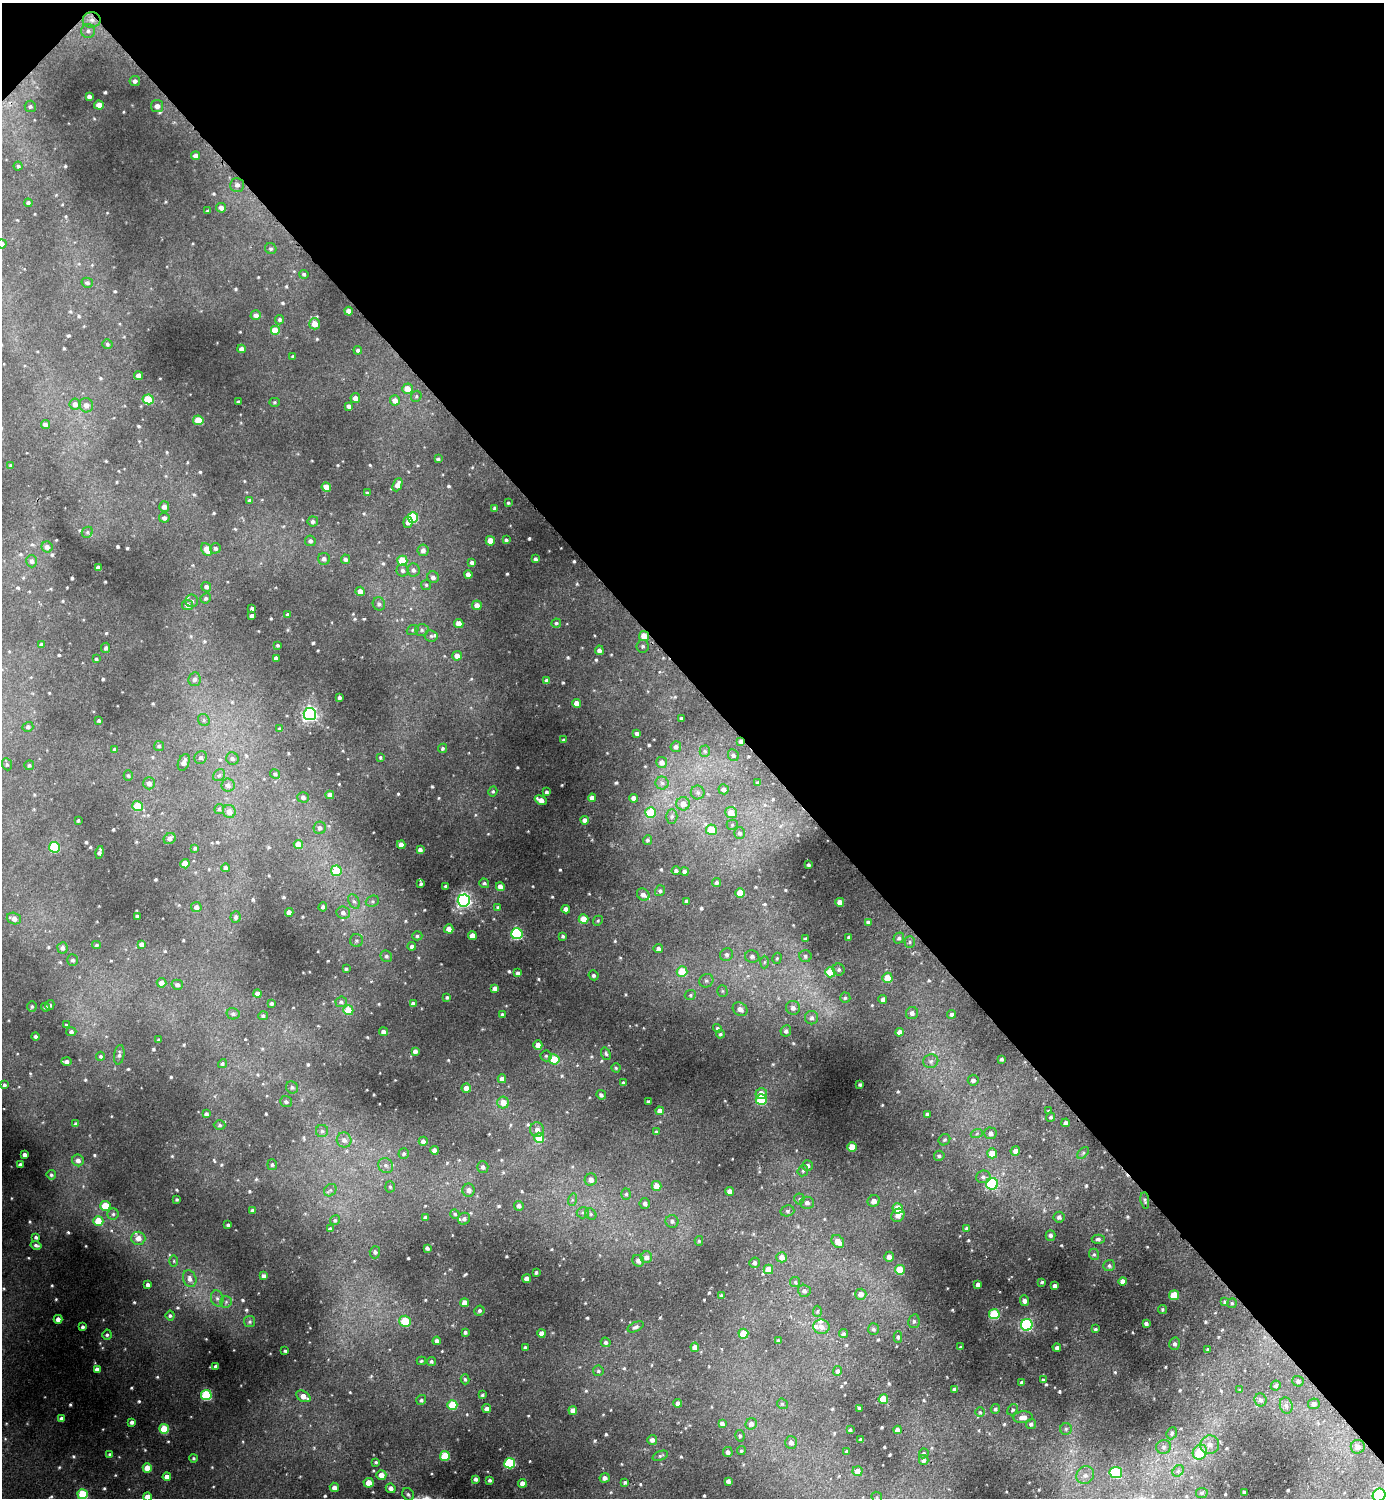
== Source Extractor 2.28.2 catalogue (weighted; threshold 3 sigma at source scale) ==
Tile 3 of 4 x 4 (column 3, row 1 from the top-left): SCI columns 2928-4309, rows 4496-5991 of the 5996 x 5997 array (HDU 1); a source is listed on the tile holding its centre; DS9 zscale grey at full resolution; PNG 1386 x 1500 px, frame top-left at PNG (2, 3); each listed source drawn as its Kron ellipse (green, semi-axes under 4 px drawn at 4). Shown black and unused: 46% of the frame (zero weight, under 2 of 3 exposures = <1% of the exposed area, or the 3 px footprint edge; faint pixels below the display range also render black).
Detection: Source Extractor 2.28.2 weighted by HDU 2 'WHT'; one run over the whole footprint, this tile lists its part. Background 0.0503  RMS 0.0059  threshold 0.0264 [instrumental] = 3 sigma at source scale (4.5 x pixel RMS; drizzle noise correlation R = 1.50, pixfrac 1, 0.05/0.05 arcsec/px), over >= 5 px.
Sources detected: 724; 4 inside a brighter listed object's ellipse — not listed separately; of the other 720, all 500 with FLUX_AUTO >= 0.808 (the completeness limit of this list) listed and drawn (220 fainter detections not listed), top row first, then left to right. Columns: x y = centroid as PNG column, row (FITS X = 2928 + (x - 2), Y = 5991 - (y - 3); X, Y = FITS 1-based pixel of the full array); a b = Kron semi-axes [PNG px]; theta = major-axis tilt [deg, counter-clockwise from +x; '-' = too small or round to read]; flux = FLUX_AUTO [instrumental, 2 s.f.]
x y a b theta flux
92 20 9 8 - 3.5
88 31 7 7 - 2
135 81 5 5 - 1.9
89 96 4 3 - 1.7
99 105 5 4 - 4.4
30 106 6 5 - 1.3
157 106 6 6 - 3.8
196 156 4 4 - 3.3
18 166 4 4 - 0.81
237 185 7 7 - 2.5
28 203 4 4 - 1.3
221 208 5 4 - 3.1
208 211 4 3 - 0.96
2 244 4 4 - 2
271 249 6 5 - 1.1
304 274 4 4 - 1.1
87 283 6 5 - 1.2
349 311 4 4 - 3.6
256 315 5 5 - 2.4
280 320 5 4 - 1.2
315 324 5 5 - 6
275 330 5 5 - 11
107 344 5 4 - 1.1
242 349 4 4 - 3.4
358 350 4 4 - 1.2
293 356 3 3 - 0.82
138 376 4 4 - 3.3
407 389 5 5 - 7.3
416 396 6 5 - 0.91
355 398 5 4 - 3.1
148 399 5 5 - 22
395 400 5 5 - 4.4
238 402 3 3 - 1.2
274 402 5 4 - 0.84
75 404 5 5 - 3.5
86 405 7 7 - 3
349 406 4 3 - 1.5
198 420 5 5 - 14
45 424 5 4 - 2.3
438 459 4 3 - 0.88
11 466 3 3 - 1.1
397 485 7 4 66 3.2
326 487 5 4 - 7.3
367 493 4 3 - 0.92
250 500 4 4 - 1.3
508 503 3 3 - 0.83
164 507 5 5 - 2.7
495 508 4 3 - 1.8
413 517 5 5 - 28
164 518 5 5 - 1.8
313 521 5 5 - 1.5
408 522 6 4 83 3.1
87 532 6 5 - 1
506 540 3 3 - 1.1
310 541 5 5 - 1.6
490 541 5 4 - 6.6
47 547 5 5 - 2.4
215 548 5 5 - 1.4
207 549 7 5 -62 6.9
423 550 5 5 - 2.5
324 559 6 6 - 2
345 559 5 4 - 1.5
535 559 3 3 - 1.2
32 561 6 5 - 1.6
402 561 5 5 - 17
472 563 4 4 - 2
98 568 4 4 - 3.2
403 570 6 6 - 1.7
413 570 6 6 - 1.9
468 575 4 4 - 3.4
433 577 6 5 - 2.2
426 585 5 5 - 0.88
206 587 5 5 - 1.9
360 591 4 4 - 3.9
206 598 5 5 - 1.1
192 601 6 6 - 1.6
379 604 7 6 - 1.6
187 605 5 5 - 2.7
477 605 5 4 - 4.1
252 609 3 3 - 1.2
288 615 4 4 - 1
252 616 4 4 - 2.7
459 623 4 4 - 4.2
556 623 5 4 - 0.98
413 630 6 5 - 1.1
422 630 6 5 - 1.4
431 636 7 5 -8 1.4
644 636 5 5 - 8.3
41 644 4 4 - 1.3
278 645 3 3 - 0.93
643 646 6 6 - 1.5
106 648 5 4 - 1.2
599 650 5 4 - 2
457 656 5 4 - 4.2
276 658 4 4 - 2.2
96 659 3 3 - 0.92
194 679 7 6 - 2.3
547 681 4 4 - 2.2
339 697 3 3 - 1.4
577 703 4 4 - 5.3
310 714 6 6 - 170
681 718 3 3 - 1.2
204 720 6 5 - 1.3
99 721 3 3 - 0.97
28 727 5 5 - 1.4
280 729 4 3 - 1.4
637 733 4 3 - 1.5
564 740 3 3 - 0.95
741 742 4 3 - 1.6
159 746 5 5 - 1
676 747 5 5 - 1.8
442 748 5 4 - 1.2
115 749 4 4 - 1
705 751 5 5 - 0.97
733 755 6 5 - 1.2
201 757 6 6 - 1.8
380 757 4 4 - 0.88
232 759 6 6 - 1.7
184 762 9 5 69 3.2
662 762 5 5 - 3.2
7 764 6 5 - 0.99
29 765 5 5 - 1
275 774 5 4 - 1.3
219 775 6 5 - 1.2
128 776 5 4 - 0.91
149 783 6 6 - 2.9
662 783 6 6 - 1.6
758 783 4 4 - 1.1
228 785 6 6 - 2.6
724 789 5 5 - 2.8
493 791 5 4 - 0.93
546 792 4 3 - 1.3
698 792 7 7 - 1.8
330 795 4 4 - 3.9
303 797 5 5 - 1.9
592 798 4 4 - 4.1
634 798 4 4 - 2.8
541 800 6 4 -26 4.4
683 804 7 6 - 5.1
137 806 5 5 - 14
219 809 5 5 - 1
229 811 6 6 - 3.9
651 812 5 5 - 21
731 813 6 5 - 6.7
672 816 7 5 89 1.4
585 820 4 4 - 2.7
78 821 3 3 - 0.85
732 825 5 5 - 1
320 828 6 6 - 2
711 830 5 5 - 14
740 833 6 5 - 1.7
170 838 6 5 - 3
648 840 5 4 - 1.3
298 845 4 4 - 8.6
401 845 4 4 - 4.5
54 847 5 5 - 33
195 848 3 3 - 0.91
420 850 4 4 - 2.1
99 852 6 3 77 1.6
185 864 4 4 - 10
808 865 3 3 - 1.1
226 868 4 4 - 2.2
336 871 5 5 - 20
676 871 4 4 - 1.3
684 871 4 4 - 2.2
716 882 4 4 - 1.1
484 883 5 4 - 1.2
421 884 3 3 - 0.91
445 886 3 3 - 0.92
500 887 4 4 - 4.1
660 891 5 5 - 1
740 893 5 5 - 11
643 895 7 5 -39 2.9
464 900 6 6 - 150
354 901 8 5 -61 1.7
372 901 7 5 20 1.3
687 901 4 3 - 1.5
840 902 4 4 - 4.2
196 907 5 5 - 2.3
323 907 4 4 - 1.6
498 907 3 3 - 0.88
566 909 4 4 - 2.5
289 912 4 4 - 3.8
343 913 7 6 - 2.3
137 916 3 3 - 0.87
236 917 6 5 - 1.3
14 918 7 5 -18 4.4
584 919 5 5 - 11
598 921 5 4 - 0.83
868 922 3 3 - 1.3
449 929 4 4 - 4.2
517 934 5 5 - 67
472 935 4 4 - 4.5
417 936 5 4 - 1
563 936 4 3 - 0.95
849 937 4 3 - 1.5
899 938 5 5 - 1.4
805 939 4 3 - 1.2
357 941 6 6 - 1.2
910 942 5 5 - 1
141 944 4 4 - 1.8
96 945 4 3 - 0.9
412 946 4 4 - 2.1
62 948 5 5 - 2.1
658 949 4 4 - 2
727 955 6 6 - 1.7
386 956 6 5 - 1.4
752 956 7 6 - 2
805 956 6 6 - 1.5
777 958 6 4 74 0.91
73 960 5 5 - 1.4
764 962 6 4 88 0.97
346 969 3 3 - 0.97
839 970 6 5 - 1.4
682 972 5 5 - 16
830 972 5 5 - 17
518 973 4 3 - 1.7
594 975 5 5 - 1.4
887 978 5 5 - 8.4
706 981 7 6 - 1.5
161 983 5 4 - 3.7
177 985 6 5 - 1.7
495 988 4 4 - 2.1
722 991 5 5 - 0.96
258 994 4 4 - 5.1
690 995 6 4 24 0.96
447 997 4 3 - 0.93
845 998 5 5 - 1.1
883 999 4 4 - 2
341 1002 5 5 - 1.2
271 1003 4 4 - 1.1
413 1004 4 4 - 2.5
50 1005 5 4 - 1.3
32 1006 5 4 - 1.1
45 1007 4 4 - 1.3
793 1008 7 7 - 3
740 1009 8 6 -35 3.4
348 1010 5 5 - 16
912 1013 6 6 - 2.4
233 1014 6 5 - 1.6
502 1014 3 3 - 1.1
952 1014 4 4 - 1.6
263 1016 5 4 - 1.2
812 1018 6 6 - 2
66 1025 4 3 - 0.91
717 1028 4 4 - 0.91
786 1031 6 5 - 1.7
71 1032 5 4 - 1.5
383 1032 4 4 - 2
899 1032 4 4 - 3.8
720 1034 4 4 - 0.93
36 1036 4 4 - 1.6
159 1040 3 3 - 0.95
538 1045 5 4 - 4.6
415 1051 4 4 - 2
606 1054 6 4 -70 1.1
119 1055 10 5 81 1.8
101 1056 4 4 - 1.1
546 1056 5 5 - 1
554 1059 5 5 - 18
1002 1059 3 3 - 1.1
67 1061 5 4 - 2.1
931 1061 7 7 - 2
222 1064 5 4 - 1.1
616 1068 4 4 - 0.81
502 1079 4 4 - 3.1
973 1080 5 5 - 1.9
623 1083 3 3 - 1.2
860 1084 3 3 - 0.85
4 1085 3 3 - 1.2
292 1087 6 5 - 1.5
466 1088 4 4 - 3.4
761 1093 6 5 - 5.2
601 1095 5 4 - 1.4
761 1100 5 5 - 34
286 1102 6 5 - 1.4
648 1102 3 3 - 0.91
503 1103 6 6 - 6.2
660 1111 4 4 - 3.4
1049 1111 4 3 - 0.88
206 1114 4 3 - 1.4
927 1114 4 3 - 1.4
1051 1117 4 4 - 1.2
1066 1123 4 4 - 2.1
76 1124 4 4 - 1.8
220 1125 6 4 -1 1.1
537 1130 7 7 - 3.4
322 1131 6 6 - 1.4
656 1132 4 3 - 0.86
977 1133 6 4 20 0.83
990 1133 6 6 - 2.3
539 1138 5 5 - 18
344 1140 7 7 - 3.2
944 1140 6 5 - 1
423 1141 4 4 - 2.8
852 1147 5 4 - 16
434 1150 4 4 - 2.5
1015 1151 5 4 - 2.8
404 1153 5 5 - 1.2
992 1153 5 5 - 8.4
1083 1153 7 4 46 1.1
25 1155 4 3 - 2
939 1156 5 5 - 1.2
78 1160 6 5 - 2.8
20 1165 4 3 - 2
272 1165 5 5 - 1.1
386 1165 8 7 - 2.3
807 1166 5 5 - 2.4
483 1167 6 5 - 2
803 1171 6 5 - 0.9
51 1175 4 4 - 1.1
983 1177 7 6 - 1.8
591 1180 6 6 - 3.7
992 1184 6 6 - 67
657 1186 5 5 - 6.8
390 1187 5 5 - 1
330 1190 7 5 43 1.4
469 1190 6 6 - 2.6
730 1191 4 4 - 3.3
626 1194 5 5 - 1.1
799 1199 5 5 - 0.99
177 1200 3 3 - 0.85
572 1200 6 4 72 0.99
874 1201 6 5 - 4.2
1145 1201 8 4 -82 1.1
645 1203 5 5 - 2.2
807 1203 6 6 - 2.5
105 1206 5 5 - 14
519 1206 5 5 - 2
898 1208 5 5 - 16
252 1210 3 3 - 1.1
787 1211 7 5 14 1.3
583 1213 6 5 - 1.4
113 1214 5 5 - 1.2
455 1214 5 4 - 0.9
591 1214 6 5 - 1.1
898 1215 7 6 - 4.6
425 1217 4 3 - 1.9
1059 1217 5 5 - 2
464 1219 6 6 - 2.1
335 1220 5 4 - 1.1
98 1221 5 5 - 13
672 1221 6 6 - 1.7
228 1225 3 3 - 1
967 1228 3 3 - 1.2
330 1229 4 3 - 1.6
1050 1235 5 5 - 1.4
36 1237 4 3 - 1.3
138 1238 7 6 - 4.6
1098 1239 6 4 -1 1.3
699 1241 5 4 - 0.82
838 1241 7 5 -49 6.5
36 1245 5 3 - 1.4
427 1248 4 4 - 1.6
375 1252 6 5 - 1.5
1094 1254 6 5 - 0.98
646 1257 6 5 - 3.7
782 1257 5 5 - 3.9
889 1257 5 5 - 3.1
174 1261 6 4 -90 0.81
638 1261 6 5 - 2.4
755 1263 5 5 - 1.3
1109 1266 6 5 - 1.4
768 1269 5 4 - 7.9
900 1270 5 5 - 19
536 1272 3 3 - 0.97
264 1276 4 4 - 2.2
190 1279 9 6 -70 3.1
527 1279 4 4 - 3.4
1123 1281 4 4 - 3.3
795 1282 5 5 - 0.92
1042 1282 3 3 - 0.86
148 1285 4 3 - 2
978 1285 4 4 - 2.7
1055 1286 4 3 - 1.8
804 1291 6 6 - 1.7
861 1294 5 5 - 3.7
1174 1295 5 5 - 16
722 1296 3 3 - 1.1
217 1298 8 6 -74 1.9
1024 1301 5 4 - 2.2
226 1302 6 6 - 1.3
1225 1302 4 4 - 0.91
465 1303 4 4 - 5.5
1232 1303 5 5 - 0.92
1162 1309 4 4 - 0.87
479 1311 5 5 - 1.2
817 1311 5 4 - 0.83
994 1314 5 5 - 30
170 1316 5 4 - 1.1
58 1319 4 4 - 3
250 1321 5 5 - 1.1
405 1321 6 5 - 18
914 1321 7 5 76 1.3
1146 1323 4 4 - 1.7
1027 1325 6 6 - 74
83 1327 3 3 - 1.4
636 1327 8 4 26 1.6
821 1327 8 7 - 3.3
873 1329 6 5 - 1.4
1095 1329 3 3 - 0.89
465 1332 4 4 - 1.2
542 1333 4 4 - 3.6
743 1334 5 5 - 16
843 1334 4 4 - 1.4
107 1335 5 4 - 1.3
898 1337 5 4 - 1.1
437 1341 4 4 - 2.2
778 1341 4 4 - 1.1
606 1342 5 4 - 1.4
1175 1344 6 5 - 1.7
695 1347 4 4 - 3.5
961 1347 3 3 - 0.96
525 1348 3 3 - 1.2
1057 1348 4 3 - 1.7
1208 1350 3 3 - 1.2
285 1351 3 3 - 0.9
421 1361 4 3 - 0.9
431 1361 4 4 - 1.3
216 1366 4 4 - 1.8
97 1369 4 4 - 2.3
598 1371 5 5 - 1.1
838 1371 5 4 - 1.9
465 1379 5 4 - 1.2
1043 1380 4 3 - 0.9
1298 1381 5 5 - 1.4
1022 1383 4 3 - 1.7
1276 1386 5 4 - 1.3
955 1389 4 3 - 1.4
1240 1390 3 3 - 0.93
206 1395 5 5 - 45
482 1395 4 4 - 1.1
303 1396 7 5 -31 6
883 1399 5 4 - 16
421 1400 5 5 - 1.2
1260 1400 6 6 - 1.9
678 1403 4 4 - 2.8
782 1404 6 5 - 0.88
1314 1404 6 5 - 2.5
452 1405 5 5 - 20
1286 1405 8 6 -75 2
487 1408 4 4 - 2.8
859 1408 3 3 - 1.1
995 1409 5 4 - 1.3
573 1410 4 4 - 4
1013 1410 6 5 - 1
980 1412 5 4 - 0.85
1023 1417 9 5 5 3.9
61 1419 4 4 - 2.1
132 1422 4 3 - 1.8
722 1423 4 4 - 1.9
751 1424 6 5 - 3.1
1031 1424 5 4 - 1.4
164 1429 5 5 - 21
1066 1429 6 5 - 1.3
850 1430 3 3 - 1.1
897 1430 4 4 - 3.2
1172 1433 6 5 - 1.2
740 1436 6 4 -79 0.95
652 1440 5 5 - 2.5
861 1440 4 4 - 1.9
791 1442 6 6 - 2.9
1210 1445 9 9 - 4.2
1164 1447 7 6 - 1.9
1358 1447 7 7 - 3.2
741 1451 4 4 - 1
847 1451 4 3 - 1.1
728 1452 5 4 - 1.9
1200 1452 8 7 - 16
924 1453 5 4 - 1.5
110 1454 3 3 - 0.91
445 1456 5 5 - 23
660 1456 8 4 21 1.1
194 1458 4 4 - 0.86
924 1460 5 5 - 2.4
376 1462 3 3 - 0.85
510 1463 5 5 - 45
147 1468 4 4 - 11
857 1471 5 5 - 5.9
1178 1471 6 5 - 1.2
1116 1473 6 5 - 42
381 1475 5 5 - 6.4
1085 1475 9 8 - 3.9
167 1477 4 4 - 4.8
605 1478 5 5 - 2.8
476 1479 4 3 - 1.8
490 1480 3 3 - 1.2
728 1481 4 4 - 1.9
625 1482 4 4 - 1
369 1483 5 5 - 6.6
522 1483 4 4 - 3.9
334 1487 5 4 - 3.1
391 1488 5 4 - 2.8
1244 1492 3 3 - 1.1
1202 1493 6 5 - 1
83 1494 5 5 - 29
408 1494 7 5 -59 1.4
1379 1495 7 6 - 96
148 1497 4 4 - 6.2
877 1497 6 5 - 0.88
Overlapping masked pixels (flux is a lower limit): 3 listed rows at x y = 92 20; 644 636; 741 742
Isophote crosses this tile's border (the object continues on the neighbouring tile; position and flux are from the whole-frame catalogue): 4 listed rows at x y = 2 244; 83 1494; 1379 1495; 148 1497
Unlisted compact peaks at least as high as the median listed source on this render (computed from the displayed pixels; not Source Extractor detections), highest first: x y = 1061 1245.